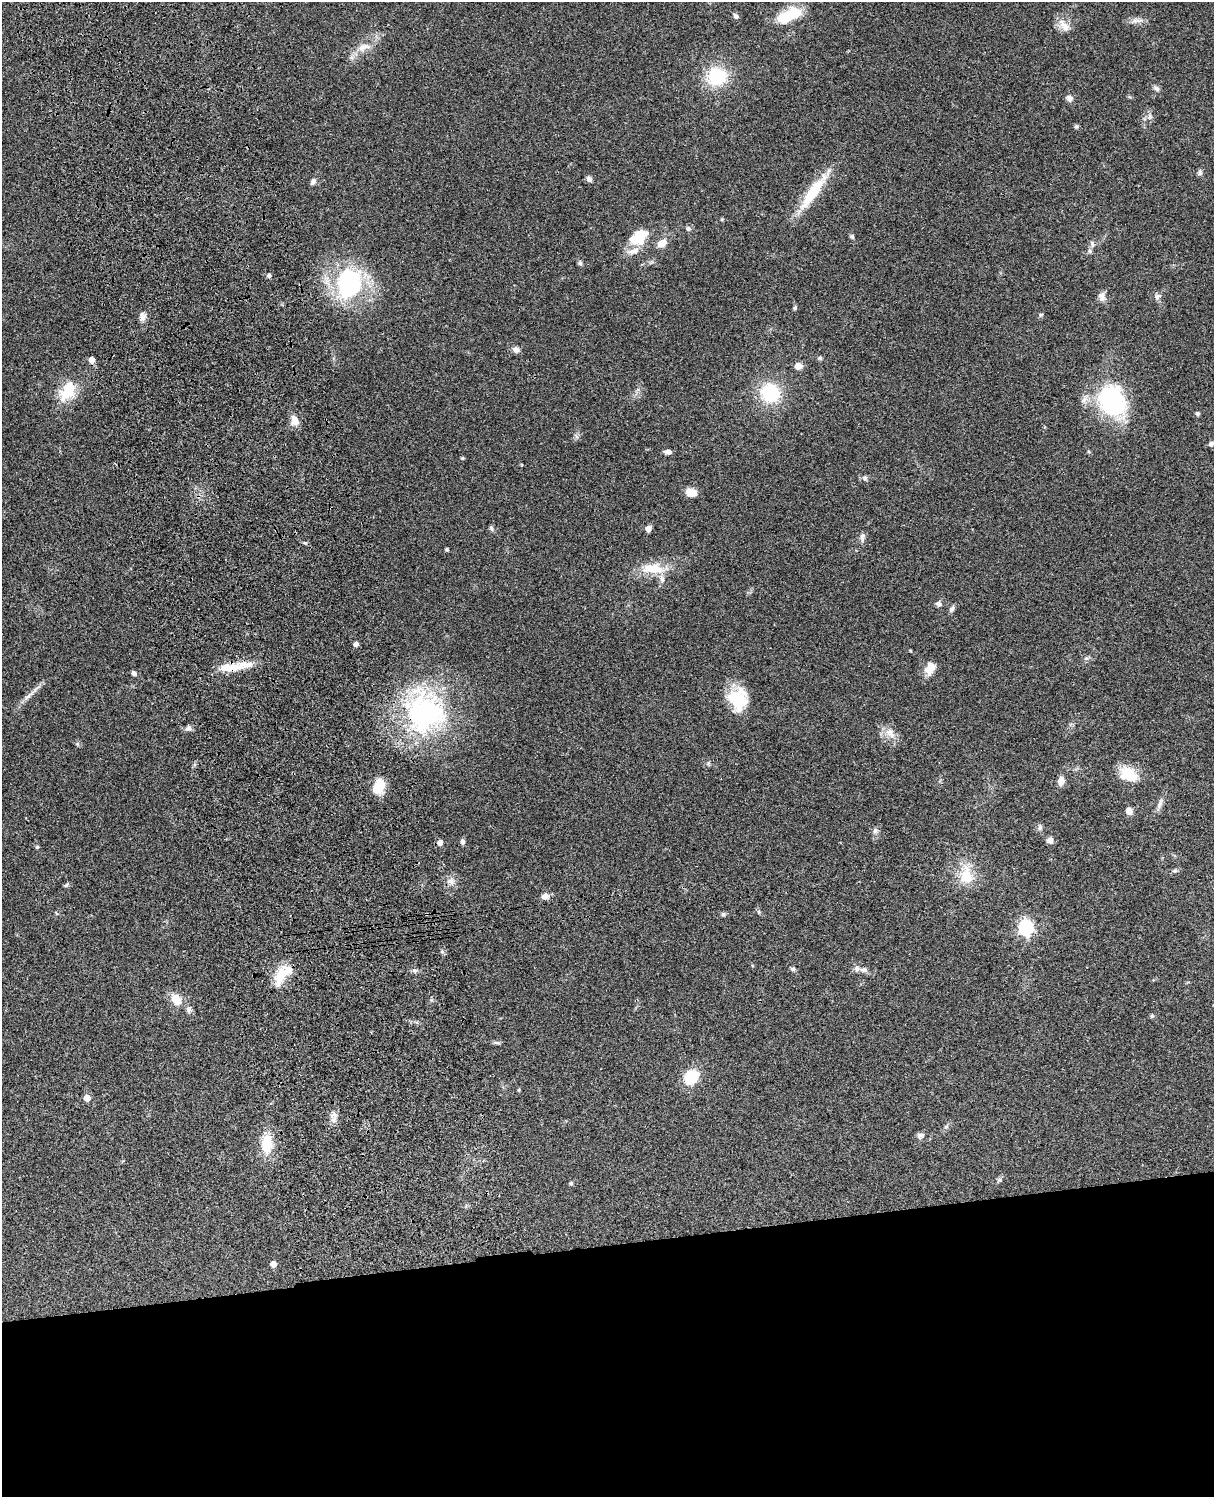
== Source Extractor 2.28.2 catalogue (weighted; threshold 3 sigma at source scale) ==
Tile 11 of 4 x 3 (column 3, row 3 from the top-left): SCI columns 2545-3756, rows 277-1771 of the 5086 x 4926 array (HDU 1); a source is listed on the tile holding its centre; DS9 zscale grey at full resolution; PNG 1216 x 1499 px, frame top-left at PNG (2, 2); no overlay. Shown black and unused: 17% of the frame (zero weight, under 3 of 4 exposures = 6% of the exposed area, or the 3 px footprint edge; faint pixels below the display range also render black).
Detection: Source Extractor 2.28.2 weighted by HDU 2 'WHT'; one run over the whole footprint, this tile lists its part. Background 0.0964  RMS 0.0063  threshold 0.0285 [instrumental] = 3 sigma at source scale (4.5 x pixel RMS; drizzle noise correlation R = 1.50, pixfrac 1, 0.05/0.05 arcsec/px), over >= 5 px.
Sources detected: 104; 3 inside a brighter object's white glare — not listed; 6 inside a brighter listed object's ellipse — not listed separately; the other 95 listed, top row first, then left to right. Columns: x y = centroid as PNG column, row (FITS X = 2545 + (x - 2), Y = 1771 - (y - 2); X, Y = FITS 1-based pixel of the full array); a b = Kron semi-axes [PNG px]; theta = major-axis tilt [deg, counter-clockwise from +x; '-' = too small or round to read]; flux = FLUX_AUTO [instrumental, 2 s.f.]
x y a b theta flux
736 16 7 5 -40 1.7
787 17 23 14 8 17
1136 21 16 5 -2 3.1
1065 27 17 10 -36 5.7
363 47 20 9 18 7
717 76 27 25 -9 25
1156 88 8 6 -43 1.7
1069 98 8 7 - 2.4
1150 117 8 6 69 1.8
1076 126 7 4 8 0.86
1200 172 9 5 87 1.4
589 179 8 6 -40 1.6
313 181 9 5 57 1.8
812 193 46 12 55 25
688 228 8 6 -25 1.5
852 237 6 5 - 1.2
639 238 22 13 34 20
662 243 11 8 38 5.9
1092 244 11 4 -72 1.3
1090 251 7 4 -89 1.2
580 263 8 5 -74 1.2
269 276 5 4 - 1.9
349 283 35 26 79 73
1102 296 13 8 -82 3.4
1158 297 11 7 48 2.1
795 308 5 4 - 1.1
1041 314 6 3 19 0.7
142 316 11 8 -63 3
516 349 8 7 - 2.5
820 358 6 5 - 1.1
92 360 5 5 - 4.7
798 366 8 7 - 4.3
68 389 26 18 58 17
770 393 20 18 -50 33
1112 401 33 28 -72 69
1197 413 6 5 - 1
295 420 14 9 -69 5.4
1211 444 6 6 - 1.6
668 452 8 5 -2 2.6
462 458 5 4 - 0.75
865 478 6 6 - 1.5
691 492 11 8 -14 6.5
491 529 8 5 -54 1.1
648 529 6 5 - 3.2
862 537 12 6 83 2.2
305 543 6 3 -17 0.89
447 549 4 3 - 0.98
653 569 32 13 -4 15
939 604 7 7 - 1.7
952 609 8 6 54 1.8
356 644 5 5 - 2.2
1086 658 6 4 -18 1
229 668 27 11 2 12
930 668 17 12 66 6.8
134 673 6 4 -44 1.8
28 696 12 5 44 2.9
738 699 26 23 -78 22
424 712 54 51 -61 110
189 728 8 6 -57 2
890 732 16 10 -45 6.1
708 763 7 4 -72 0.82
1128 772 22 15 21 13
1061 781 7 5 82 6
380 783 20 10 -88 9
1160 803 15 5 70 2.9
1129 811 6 6 - 4.8
1040 827 8 6 75 1.5
875 831 8 7 - 1.9
1050 840 7 6 - 3
463 842 6 5 - 1.8
440 843 6 6 - 2.9
37 847 4 4 - 0.81
966 875 24 17 -86 16
451 881 11 8 -54 3.4
66 885 8 4 20 1.1
545 896 11 8 15 3
759 912 6 4 -89 0.83
427 914 4 2 - 0.72
723 914 6 6 - 1.1
1026 927 6 6 - 150
793 969 7 5 -14 1.1
414 970 7 5 6 1.4
864 970 10 7 4 2.1
280 976 26 12 68 15
176 1000 15 11 -55 8.8
189 1010 9 7 -51 2.1
1152 1016 5 5 - 0.87
497 1043 11 4 -9 1.2
691 1077 9 8 - 31
87 1098 5 5 - 7.5
333 1120 9 8 - 3.2
920 1135 11 6 4 1.9
267 1144 23 13 86 16
571 1183 5 4 - 0.96
273 1264 5 5 - 3.5
Overlapping masked pixels (flux is a lower limit): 3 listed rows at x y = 229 668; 424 712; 427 914